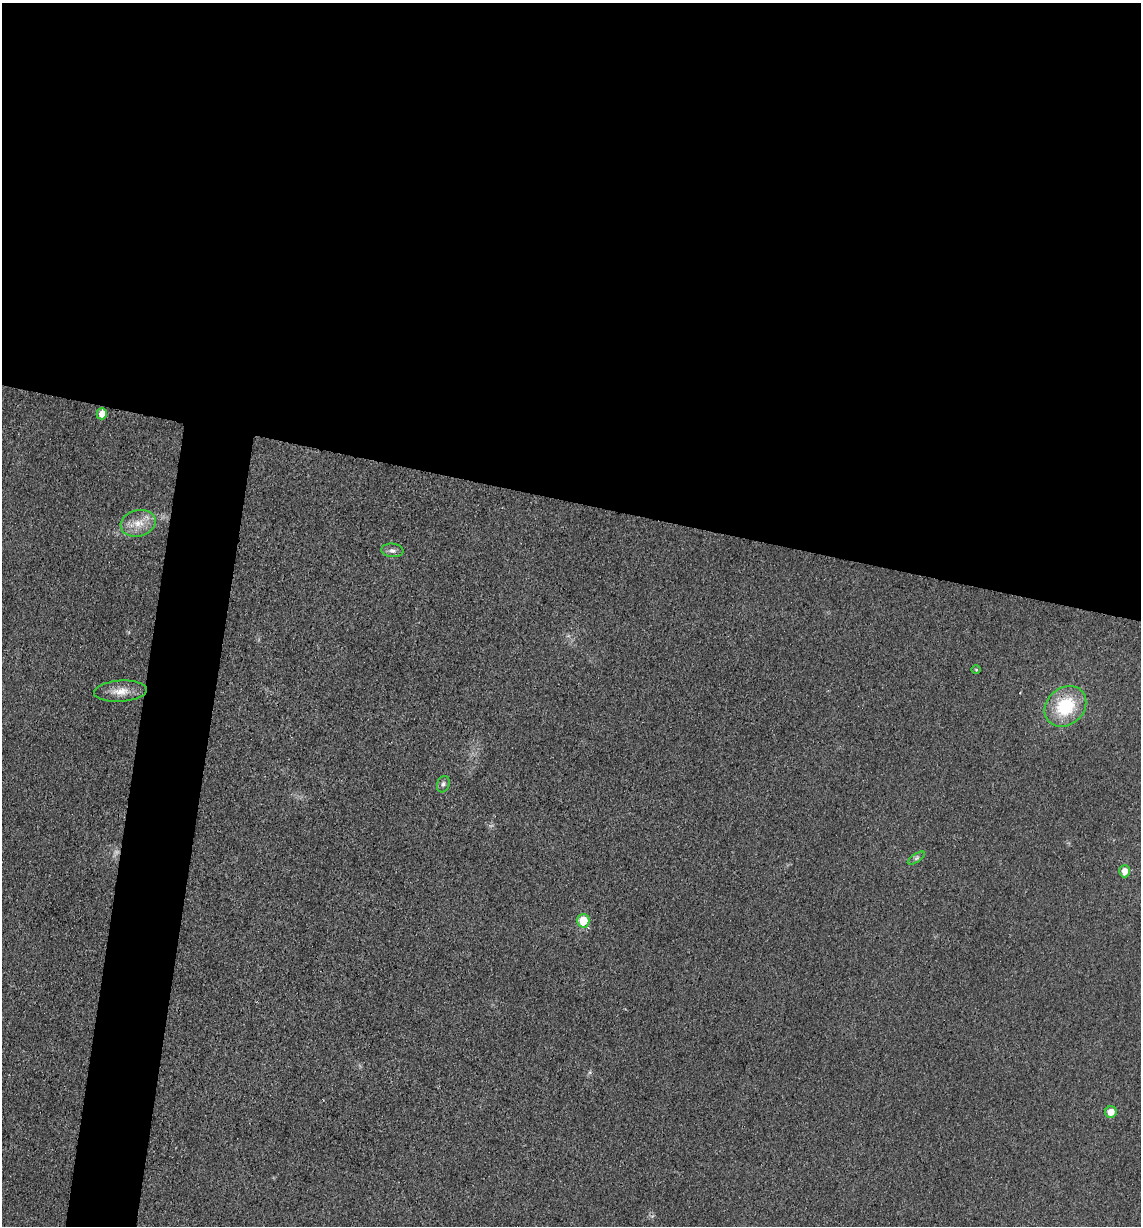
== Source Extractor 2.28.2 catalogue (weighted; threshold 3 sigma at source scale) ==
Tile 3 of 4 x 4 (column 3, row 1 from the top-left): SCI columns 2527-3665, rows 3677-4900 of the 4933 x 4909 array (HDU 1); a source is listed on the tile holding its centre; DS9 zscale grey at full resolution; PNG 1143 x 1228 px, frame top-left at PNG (2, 3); each listed source drawn as its Kron ellipse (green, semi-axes under 4 px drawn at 4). Shown black and unused: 45% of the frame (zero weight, under 3 of 4 exposures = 1% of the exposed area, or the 3 px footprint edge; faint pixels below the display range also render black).
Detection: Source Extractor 2.28.2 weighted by HDU 2 'WHT'; one run over the whole footprint, this tile lists its part. Background 0.0386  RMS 0.0057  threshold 0.0259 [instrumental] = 3 sigma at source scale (4.5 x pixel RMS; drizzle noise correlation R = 1.50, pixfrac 1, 0.05/0.05 arcsec/px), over >= 5 px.
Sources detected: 11; all 11 listed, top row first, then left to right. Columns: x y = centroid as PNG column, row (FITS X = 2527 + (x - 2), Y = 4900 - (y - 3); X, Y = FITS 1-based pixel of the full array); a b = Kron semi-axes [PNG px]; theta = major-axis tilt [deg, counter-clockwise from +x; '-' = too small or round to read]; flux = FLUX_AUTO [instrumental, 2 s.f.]
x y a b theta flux
102 414 5 5 - 6
138 523 18 13 14 9.3
392 550 11 6 -5 2.2
976 670 5 3 - 0.51
121 691 26 10 3 7.9
1065 706 22 18 42 30
443 784 8 6 71 1.7
916 858 10 4 34 1.3
1125 871 6 5 - 5
583 921 7 6 - 13
1111 1112 6 5 - 6.5